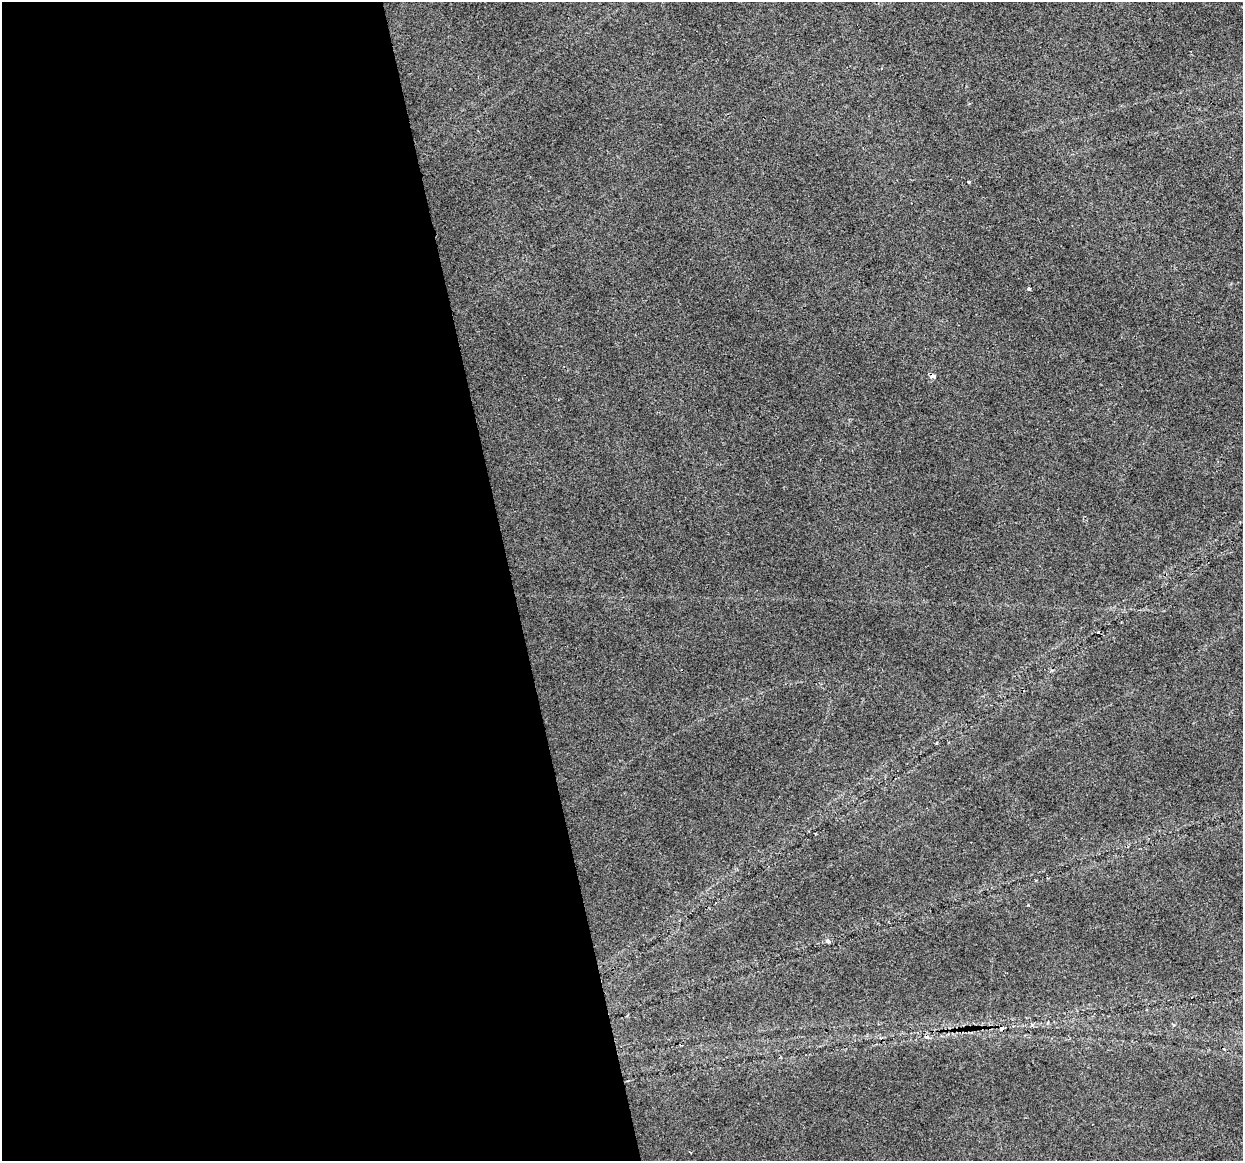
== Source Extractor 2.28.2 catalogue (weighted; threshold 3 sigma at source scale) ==
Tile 9 of 4 x 4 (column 1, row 3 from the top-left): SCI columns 1-1241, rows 1239-2397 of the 4965 x 4747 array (HDU 1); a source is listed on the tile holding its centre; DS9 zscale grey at full resolution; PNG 1245 x 1163 px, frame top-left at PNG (2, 2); no overlay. Shown black and unused: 41% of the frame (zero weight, under 2 of 3 exposures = <1% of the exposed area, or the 3 px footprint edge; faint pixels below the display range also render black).
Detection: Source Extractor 2.28.2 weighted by HDU 2 'WHT'; one run over the whole footprint, this tile lists its part. Background 0.0253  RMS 0.0084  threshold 0.0378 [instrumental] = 3 sigma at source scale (4.5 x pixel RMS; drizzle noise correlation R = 1.50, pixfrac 1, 0.0396/0.0396 arcsec/px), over >= 5 px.
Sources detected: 7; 3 cosmic-ray / hot-pixel residue — not listed; the other 4 listed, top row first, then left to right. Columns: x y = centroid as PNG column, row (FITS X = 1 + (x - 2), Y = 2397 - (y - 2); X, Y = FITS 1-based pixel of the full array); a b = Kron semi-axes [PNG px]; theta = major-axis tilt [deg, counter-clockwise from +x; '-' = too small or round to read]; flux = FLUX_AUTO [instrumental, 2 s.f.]
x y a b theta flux
1029 289 3 3 - 5.2
933 376 8 5 -22 2.6
828 941 5 5 - 1.7
1002 1029 4 4 - 3.7
Overlapping masked pixels (flux is a lower limit): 2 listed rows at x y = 933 376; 1002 1029